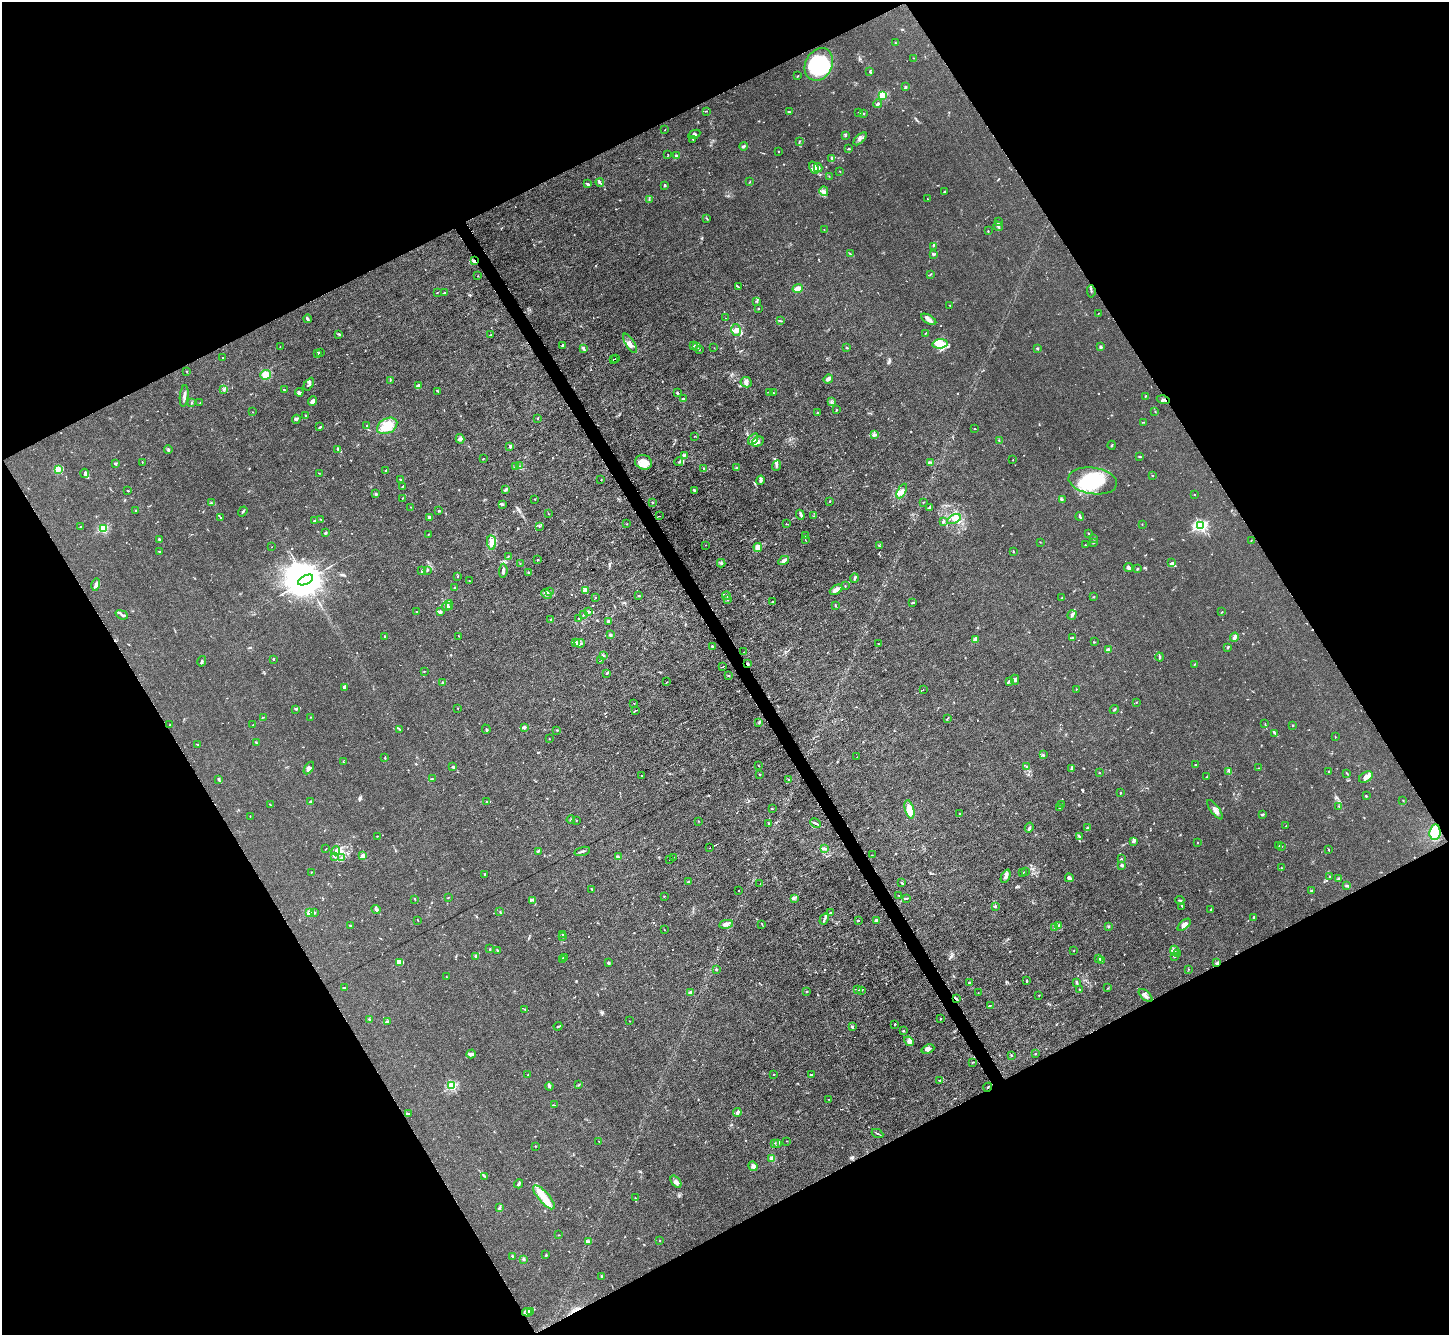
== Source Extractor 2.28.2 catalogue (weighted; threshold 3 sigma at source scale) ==
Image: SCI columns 1-5787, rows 153-5484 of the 5787 x 5775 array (HDU 1 of 3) = the unmasked area's bounding box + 8 px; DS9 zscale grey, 4 x 4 block average (1 PNG px = mean of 4 x 4 image px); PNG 1451 x 1337 px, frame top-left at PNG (2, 2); each listed source drawn as its Kron ellipse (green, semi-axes under 4 px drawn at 4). Shown black and unused: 47% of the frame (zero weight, under 3 of 6 exposures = <1% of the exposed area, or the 3 px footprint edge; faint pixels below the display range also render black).
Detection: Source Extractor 2.28.2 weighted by HDU 2 'WHT'. Background 0.0245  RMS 0.0028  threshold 0.0115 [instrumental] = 3 sigma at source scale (4.09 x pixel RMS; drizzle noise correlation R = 1.36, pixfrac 0.8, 0.05/0.05 arcsec/px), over >= 5 px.
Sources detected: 871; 1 too faint to see at this stretch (4 x 4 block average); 4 inside a brighter object's white glare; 8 cosmic-ray / hot-pixel residue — neither listed nor drawn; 25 coinciding with a brighter row at this scale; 62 inside a brighter listed object's ellipse — not listed separately; of the other 771, all 500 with FLUX_AUTO >= 0.589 (the completeness limit of this list) listed and drawn (271 fainter detections not listed), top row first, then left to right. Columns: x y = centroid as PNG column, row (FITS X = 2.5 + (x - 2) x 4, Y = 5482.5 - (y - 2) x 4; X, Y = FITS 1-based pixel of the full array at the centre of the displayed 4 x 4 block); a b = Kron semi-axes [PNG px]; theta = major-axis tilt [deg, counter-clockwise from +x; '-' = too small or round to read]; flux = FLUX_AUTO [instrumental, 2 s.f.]
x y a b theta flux
895 43 2 2 - 0.78
913 58 2 2 - 0.69
819 64 17 13 61 96
870 72 4 2 - 1.8
798 76 2 2 - 1.1
905 87 3 2 - 3.1
882 96 2 2 - 110
878 104 4 2 - 2.9
706 111 2 2 - 0.6
789 112 4 3 - 2.1
859 112 2 2 - 1.8
863 113 3 2 - 2.1
665 130 2 2 - 0.89
694 134 6 3 27 3.2
845 135 3 2 - 1.4
693 139 2 2 - 0.84
860 139 8 2 45 4
799 142 4 2 - 1.1
744 146 4 3 - 2.6
849 149 3 2 - 1.2
778 151 2 2 - 0.76
668 154 3 2 - 0.6
676 155 2 2 - 2.2
832 158 3 3 - 2.2
814 168 6 4 -66 5.6
818 168 4 3 - 4.5
840 171 2 2 - 0.94
829 176 2 2 - 0.7
600 182 4 2 - 3
750 182 3 2 - 1
587 183 4 3 - 1.8
665 185 2 2 - 6.9
824 191 5 4 - 5.3
944 191 4 2 - 1.1
927 199 2 2 - 0.72
649 200 3 2 - 0.97
706 218 2 2 - 0.7
998 222 3 2 - 0.89
998 226 5 2 - 2.5
824 230 2 2 - 0.65
988 231 2 2 - 1.1
933 246 2 2 - 0.67
850 254 4 2 - 1.3
933 254 3 2 - 3.3
474 261 3 2 - 4.6
930 274 3 2 - 1
478 276 2 2 - 0.9
738 287 3 2 - 1.1
798 288 5 3 - 25
1091 291 6 2 -84 2.5
437 292 2 2 - 0.67
444 293 2 2 - 1.3
757 301 2 2 - 1.1
950 305 3 2 - 0.64
758 308 2 2 - 4.1
1099 313 2 2 - 0.66
725 318 2 2 - 0.9
307 319 4 2 - 3.4
929 319 8 3 -31 5.9
781 321 2 2 - 0.85
736 330 6 5 - 7.4
339 334 2 2 - 1.3
925 334 2 2 - 0.85
491 335 2 2 - 0.6
630 343 11 4 -58 8.6
940 344 7 4 8 10
563 345 3 2 - 3.2
693 346 3 2 - 1.2
696 346 2 2 - 1.3
280 347 2 2 - 1
847 347 3 2 - 1.4
1100 347 3 3 - 1.9
584 348 3 2 - 1.7
714 348 2 2 - 0.59
1037 348 2 2 - 11
699 349 3 2 - 1.4
320 352 2 2 - 0.78
317 353 3 2 - 2.5
223 358 2 2 - 0.99
615 359 2 2 - 1.1
613 360 3 2 - 0.74
187 371 2 2 - 0.65
266 375 5 5 - 14
828 379 5 4 - 4.5
390 380 2 2 - 0.94
746 382 6 5 - 5.5
309 384 7 2 58 2.8
419 386 4 3 - 2.7
223 389 2 2 - 0.96
284 390 3 2 - 1.8
438 391 2 2 - 2.8
299 392 4 2 - 2.9
677 392 2 2 - 2.1
770 392 3 2 - 1
773 393 2 2 - 0.93
184 396 11 3 84 5.1
1145 396 2 2 - 0.85
683 399 4 3 - 2.2
1163 400 6 3 -13 3.3
313 401 5 3 - 7.7
832 402 2 2 - 1
191 403 3 2 - 1.2
200 403 2 2 - 0.95
836 410 2 2 - 0.78
1155 411 2 2 - 0.77
252 412 2 2 - 1.1
818 412 2 2 - 1.2
306 415 2 2 - 0.86
537 418 2 2 - 1.9
296 419 4 3 - 3.3
1144 422 2 2 - 0.83
367 426 2 2 - 2
387 426 11 7 29 27
320 427 3 2 - 2.1
975 429 2 2 - 0.83
874 435 4 2 - 3.2
694 436 2 2 - 0.73
460 439 5 2 - 2.2
753 439 6 3 56 4.7
999 441 2 2 - 0.77
758 442 6 4 29 9.9
1112 445 4 2 - 1.2
510 446 3 2 - 3.6
168 449 4 2 - 1.8
338 449 2 2 - 1.2
684 455 2 2 - 1.2
1139 457 3 2 - 1.3
483 459 3 2 - 0.81
1013 460 2 2 - 0.72
142 462 2 2 - 0.76
644 462 8 7 - 15
679 462 4 2 - 2.1
931 462 3 2 - 1.4
116 464 3 2 - 1.4
519 466 2 2 - 0.96
777 466 5 2 - 2.4
515 467 2 2 - 0.71
737 468 2 2 - 3.4
704 469 2 2 - 1.3
58 470 3 3 - 3.3
386 470 2 2 - 1.9
84 473 5 3 - 2.9
319 473 2 2 - 0.68
1152 475 2 2 - 0.68
401 479 2 2 - 1.2
601 480 2 2 - 0.76
761 480 5 3 - 3.6
1093 481 24 13 -8 84
402 486 2 2 - 1.2
505 490 4 2 - 2.4
128 491 3 2 - 0.83
694 491 3 2 - 1.2
902 491 8 3 61 6.1
376 494 2 2 - 3
1194 494 2 2 - 0.73
402 498 2 2 - 0.61
535 499 2 2 - 0.89
1062 499 2 2 - 0.76
829 501 2 2 - 1.2
652 502 2 2 - 1.3
923 502 2 2 - 1.1
212 503 3 2 - 1.1
502 504 4 2 - 3.4
410 507 2 2 - 0.6
929 507 2 2 - 2.8
136 511 2 2 - 1.9
243 511 5 2 - 2.1
438 511 2 2 - 1.2
548 513 2 2 - 0.73
800 515 5 3 - 2.8
659 516 3 2 - 0.82
814 516 2 2 - 0.67
1080 516 4 2 - 2.3
221 518 2 2 - 1.5
429 518 2 2 - 6.5
321 519 3 2 - 1.2
954 519 7 4 28 6.9
314 521 3 2 - 1.5
943 522 2 2 - 3
627 524 2 2 - 0.77
786 524 2 2 - 0.66
1142 524 2 2 - 0.75
1200 525 2 2 - 290
80 526 2 2 - 0.77
539 526 3 2 - 1.1
103 529 2 2 - 140
326 533 3 2 - 1.7
428 534 2 2 - 0.66
1088 534 2 2 - 0.68
805 536 2 2 - 0.63
805 539 2 2 - 0.64
1094 539 2 2 - 0.7
159 540 3 2 - 1.3
1251 540 2 2 - 0.77
491 542 7 4 -83 7.4
1040 542 2 2 - 0.61
1093 543 2 2 - 1
705 545 2 2 - 0.69
1085 545 2 2 - 0.68
879 546 3 2 - 0.91
272 547 2 2 - 0.89
758 547 4 4 - 12
159 551 3 2 - 1.1
1013 552 3 2 - 0.91
508 556 2 2 - 0.93
537 560 2 2 - 0.89
784 560 5 3 - 5
721 563 4 2 - 1.3
1172 563 4 3 - 2.9
520 564 3 2 - 1.1
1129 568 5 3 - 5.1
1137 569 3 2 - 1.5
427 570 2 2 - 1
422 571 4 2 - 1.5
503 571 7 3 84 6.3
528 572 2 2 - 2.5
458 576 2 2 - 1.6
854 578 5 2 - 3
306 580 8 4 26 7800
469 581 2 2 - 0.92
96 585 6 3 77 4.9
845 586 2 2 - 1
454 588 2 2 - 2.4
836 590 7 4 31 8.5
549 591 2 2 - 0.83
586 591 4 3 - 5.1
547 594 5 2 - 3.3
638 596 2 2 - 1.2
726 596 4 2 - 3.2
595 597 2 2 - 0.99
1093 597 2 2 - 0.66
1062 598 2 2 - 5.5
727 599 3 2 - 1.4
772 602 3 2 - 0.87
912 603 3 2 - 1.6
447 605 6 2 49 4.2
835 605 3 2 - 0.98
449 607 2 2 - 1.1
417 611 2 2 - 1.8
440 611 4 3 - 3.1
588 611 3 3 - 1.6
1222 612 2 2 - 0.81
122 615 6 3 -22 3.7
584 615 2 2 - 0.68
1072 615 5 3 - 3.6
579 618 2 2 - 0.66
551 620 2 2 - 1.4
608 621 2 2 - 14
610 635 2 2 - 19
385 636 2 2 - 0.99
459 636 2 2 - 0.65
1234 637 5 3 - 4.2
1072 638 2 2 - 1.3
976 640 4 4 - 5.3
1095 642 2 2 - 0.65
576 643 4 2 - 2.8
580 643 5 2 - 2.4
879 644 2 2 - 0.61
712 646 2 2 - 3
1228 647 3 2 - 1.7
1108 649 4 2 - 4
744 652 2 2 - 0.63
603 655 3 2 - 1.8
1160 657 4 2 - 2
273 659 2 2 - 5.1
202 661 5 3 - 2.6
600 661 4 2 - 0.7
747 664 2 2 - 21
1195 664 2 2 - 0.91
722 667 4 2 - 1.1
424 671 2 2 - 0.71
607 673 3 2 - 1.7
728 675 2 2 - 0.84
1015 680 5 2 - 3.1
1009 681 4 3 - 2.7
443 682 3 2 - 2.9
667 682 2 2 - 0.61
344 687 3 2 - 2.4
923 689 2 2 - 1.5
1076 689 2 2 - 0.9
1136 702 2 2 - 0.75
634 703 2 2 - 0.8
458 709 2 2 - 0.61
296 710 2 2 - 0.84
1114 710 5 2 - 1.3
635 711 2 2 - 0.64
263 717 4 2 - 0.88
311 717 2 2 - 0.61
947 718 2 2 - 0.79
759 723 3 2 - 0.99
1265 724 2 2 - 0.74
170 725 2 2 - 1.1
253 725 2 2 - 0.76
1293 725 2 2 - 4.9
524 727 3 2 - 4.4
400 729 2 2 - 0.79
486 729 4 2 - 1.6
557 730 2 2 - 1.2
1275 733 3 2 - 1.1
1335 736 2 2 - 0.83
549 739 2 2 - 0.7
256 743 3 2 - 1.7
197 744 2 2 - 0.65
1044 755 3 2 - 1
857 757 2 2 - 0.61
385 758 3 2 - 1.2
343 762 2 2 - 0.99
1196 765 4 2 - 0.96
758 766 3 2 - 0.71
453 767 3 2 - 1.9
1026 767 2 2 - 0.85
309 768 7 4 57 4.4
1071 768 2 2 - 1.2
1259 768 2 2 - 0.68
1229 771 2 2 - 1.1
1329 771 2 2 - 2.2
1099 773 2 2 - 0.61
1347 773 3 2 - 1.3
759 775 2 2 - 0.66
641 776 2 2 - 0.71
1206 777 2 2 - 0.71
1366 777 8 5 31 6.8
218 779 4 2 - 3
432 779 2 2 - 1.2
788 780 2 2 - 1.4
1120 793 2 2 - 1.6
1366 796 2 2 - 1.7
1403 800 2 2 - 0.82
310 802 3 2 - 0.81
486 802 3 2 - 1.1
271 805 2 2 - 0.78
1061 805 2 2 - 0.95
1339 806 3 2 - 0.99
1059 807 3 2 - 1.3
772 809 3 2 - 0.81
909 809 9 4 -75 24
1215 810 12 4 -52 7.9
960 814 2 2 - 0.93
1262 815 3 2 - 1.8
250 816 2 2 - 0.77
571 820 4 2 - 1.8
576 820 2 2 - 0.64
698 821 2 2 - 0.75
815 823 6 2 -27 2.5
769 824 2 2 - 2.3
1286 826 2 2 - 0.81
1029 827 5 2 - 2.4
1088 828 3 2 - 2.4
1435 832 8 5 83 43
377 836 2 2 - 0.68
1079 836 3 2 - 2.2
1133 841 4 3 - 2.4
1198 842 2 2 - 0.75
1279 845 3 2 - 1.2
1281 846 2 2 - 1
710 848 2 2 - 0.85
824 848 4 2 - 2.3
326 849 2 2 - 0.72
1329 850 3 2 - 0.88
336 851 4 4 - 5
538 851 3 2 - 1.6
582 851 8 2 15 3.4
872 855 2 2 - 0.67
363 856 2 2 - 38
335 857 3 2 - 1.8
342 857 2 2 - 1
619 857 2 2 - 1.2
673 857 3 2 - 0.7
670 859 2 2 - 2.9
1121 859 2 2 - 1.2
1122 865 2 2 - 16
1281 868 2 2 - 0.72
312 872 2 2 - 0.78
1025 872 2 2 - 0.91
1022 873 3 2 - 0.84
485 874 2 2 - 1.2
1006 876 7 4 66 5.8
1329 876 2 2 - 0.71
1069 878 4 2 - 6.5
1339 879 3 3 - 2.7
688 882 2 2 - 1.8
760 883 2 2 - 0.96
902 883 3 2 - 2.6
1347 886 3 2 - 1.6
592 889 3 2 - 1.2
739 891 2 2 - 0.99
1311 891 2 2 - 2.2
664 896 2 2 - 0.68
899 896 2 2 - 0.6
448 897 2 2 - 0.85
794 898 4 2 - 1.5
907 898 2 2 - 0.7
415 899 2 2 - 0.66
533 900 3 2 - 0.96
1180 900 4 2 - 1.6
995 906 4 2 - 1.7
1182 906 2 2 - 0.87
1211 909 2 2 - 4
376 910 5 3 - 2.7
314 912 2 2 - 1.9
500 912 2 2 - 0.75
309 913 2 2 - 43
830 913 2 2 - 2.7
1254 917 3 2 - 1.9
824 919 6 3 60 3.2
418 920 3 2 - 0.77
858 921 2 2 - 1.3
876 921 2 2 - 21
726 924 7 3 10 5.1
350 925 2 2 - 1.3
762 925 2 2 - 0.59
1059 925 2 2 - 1.1
1184 925 8 3 41 8.2
1108 927 2 2 - 1
1055 928 2 2 - 0.72
664 930 2 2 - 0.79
562 935 3 2 - 0.64
563 937 2 2 - 0.77
490 949 2 2 - 0.95
497 950 2 2 - 0.76
1074 951 2 2 - 0.76
1174 951 5 3 - 4.4
1178 953 3 2 - 1.8
1174 956 3 2 - 1.4
476 957 3 3 - 1.9
564 957 3 2 - 1.6
1098 958 3 2 - 2.1
563 960 3 2 - 0.99
1101 960 3 2 - 2.2
400 962 4 2 - 3.4
608 963 2 2 - 2.2
1217 963 4 2 - 2.3
716 969 2 2 - 8.8
1189 969 2 2 - 0.62
446 977 2 2 - 0.59
1027 981 2 2 - 0.61
1077 982 4 2 - 2.1
969 983 3 3 - 2.1
345 987 3 2 - 0.81
1108 988 3 2 - 1.1
1080 989 2 2 - 1
857 990 3 2 - 1.2
861 990 3 2 - 1.1
807 992 2 2 - 1.1
978 992 2 2 - 0.78
690 993 2 2 - 21
1039 995 2 2 - 1.1
1146 995 8 3 -41 4.9
956 998 3 2 - 1.2
990 1006 3 2 - 1.2
524 1009 3 2 - 0.87
940 1019 2 2 - 0.97
369 1020 3 2 - 0.72
629 1021 2 2 - 0.71
387 1022 3 2 - 1.1
895 1024 3 2 - 1.2
558 1026 4 2 - 2
852 1027 3 2 - 3.3
903 1031 2 2 - 1.6
909 1041 5 3 - 4.4
928 1049 6 4 21 5.4
471 1054 5 3 - 4.3
1035 1054 2 2 - 1.1
1011 1055 2 2 - 0.59
972 1062 2 2 - 0.65
811 1074 2 2 - 2.1
528 1075 2 2 - 0.83
773 1075 2 2 - 0.72
940 1080 2 2 - 0.86
578 1085 3 2 - 0.8
452 1086 2 2 - 150
549 1086 4 3 - 2.5
988 1087 4 2 - 1.5
828 1099 2 2 - 1
554 1105 3 2 - 1.3
408 1113 4 2 - 2.3
737 1113 4 3 - 3
877 1133 6 2 -26 1.8
599 1141 2 2 - 1
787 1141 2 2 - 0.63
774 1143 4 2 - 1.3
778 1143 3 2 - 2.3
535 1146 2 2 - 1.1
772 1159 3 3 - 6.2
753 1166 5 3 - 5.1
485 1176 2 2 - 0.92
676 1182 7 4 -50 4.6
519 1184 5 2 - 3
544 1197 15 5 -49 21
635 1198 2 2 - 0.64
499 1208 2 2 - 3.8
558 1235 2 2 - 0.8
660 1241 2 2 - 0.72
589 1242 4 2 - 5
546 1255 2 2 - 5.4
512 1256 3 2 - 1.7
523 1259 3 2 - 1.8
602 1276 3 2 - 1.5
527 1312 5 2 - 2.4
530 1312 3 3 - 2.7
Overlapping masked pixels (flux is a lower limit): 6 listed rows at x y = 474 261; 1163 400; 747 664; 1435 832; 956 998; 988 1087
Diffuse or blended objects may show on this block-average render without a row.